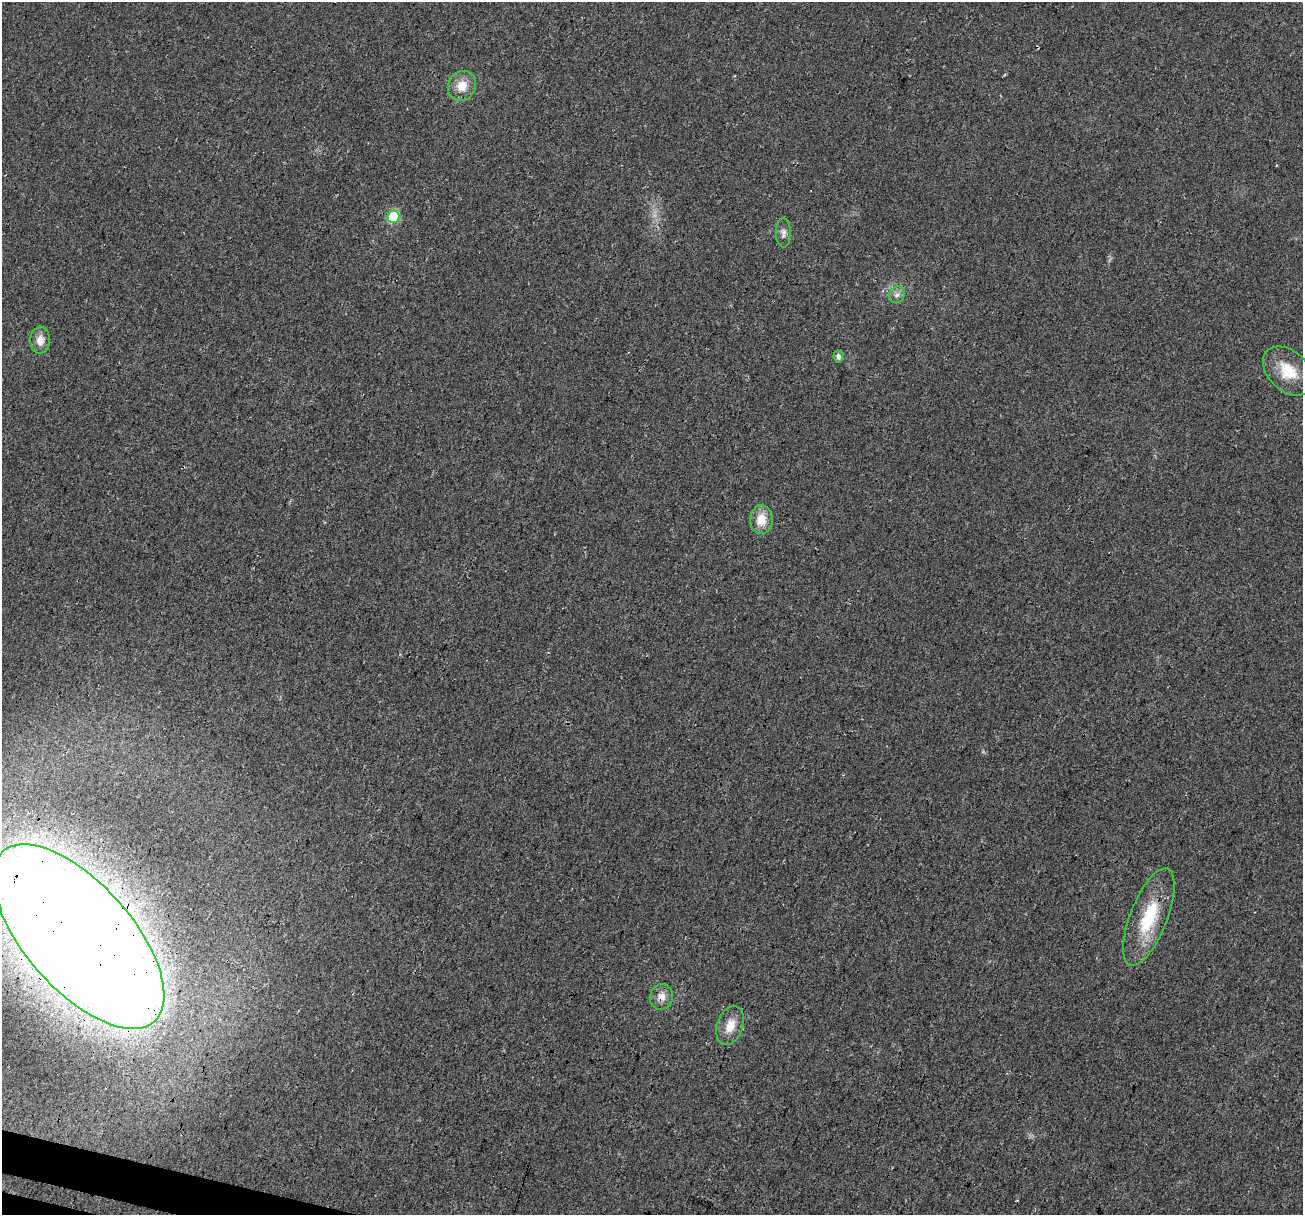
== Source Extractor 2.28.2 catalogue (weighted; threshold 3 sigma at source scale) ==
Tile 7 of 4 x 4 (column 3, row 2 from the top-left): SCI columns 2621-3921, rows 2699-3911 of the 5250 x 5459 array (HDU 1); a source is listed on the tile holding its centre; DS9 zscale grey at full resolution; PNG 1305 x 1217 px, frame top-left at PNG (2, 2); each listed source drawn as its Kron ellipse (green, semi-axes under 4 px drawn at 4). Shown black and unused: <1% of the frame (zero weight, under 3 of 4 exposures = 5% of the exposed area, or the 3 px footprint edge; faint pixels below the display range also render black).
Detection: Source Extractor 2.28.2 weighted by HDU 2 'WHT'; one run over the whole footprint, this tile lists its part. Background 0.0167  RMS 0.0067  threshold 0.03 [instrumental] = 3 sigma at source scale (4.5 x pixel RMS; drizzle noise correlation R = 1.50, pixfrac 1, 0.0396/0.0396 arcsec/px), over >= 5 px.
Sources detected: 12; all 12 listed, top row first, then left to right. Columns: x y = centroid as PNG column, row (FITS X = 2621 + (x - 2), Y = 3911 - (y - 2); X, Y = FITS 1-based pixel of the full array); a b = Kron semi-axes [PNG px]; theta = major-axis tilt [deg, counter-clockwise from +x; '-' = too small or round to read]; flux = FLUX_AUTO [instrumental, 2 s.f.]
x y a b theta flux
462 86 15 13 58 10
393 217 6 6 - 51
783 233 14 7 -89 3.2
897 295 9 7 51 2.8
40 340 13 10 87 6
838 356 6 5 - 2.5
1288 371 29 19 -43 21
761 520 14 11 87 11
1149 917 52 18 69 37
79 937 114 53 -48 3900
661 997 13 11 77 6
730 1026 20 13 70 10
Overlapping masked pixels (flux is a lower limit): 2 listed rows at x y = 79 937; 661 997
Isophote crosses this tile's border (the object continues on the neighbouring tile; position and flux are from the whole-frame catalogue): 1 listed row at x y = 79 937